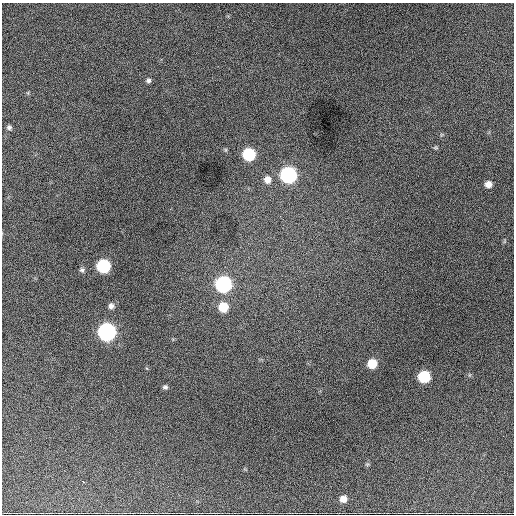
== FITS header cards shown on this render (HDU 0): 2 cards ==
NAXIS1  =                  512 / Axis length
NAXIS2  =                  512 / Axis length

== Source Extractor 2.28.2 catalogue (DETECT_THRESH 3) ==
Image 512 x 512 px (HDU 0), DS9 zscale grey, 1 PNG px = 1 image px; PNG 516 x 516 px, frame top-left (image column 1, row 512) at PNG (2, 3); no overlay
Background 1580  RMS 34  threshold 103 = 3 sigma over >= 5 px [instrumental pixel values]
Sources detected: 18; all 18 listed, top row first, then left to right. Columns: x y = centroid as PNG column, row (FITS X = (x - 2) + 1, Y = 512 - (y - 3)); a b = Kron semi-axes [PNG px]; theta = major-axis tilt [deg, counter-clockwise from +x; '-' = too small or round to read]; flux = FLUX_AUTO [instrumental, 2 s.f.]
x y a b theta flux
148 80 6 5 - 5800
9 127 6 5 - 5700
436 148 7 4 0 3000
249 154 8 8 - 190000
288 175 8 8 - 550000
267 180 8 8 - 17000
488 184 6 6 - 17000
103 266 8 8 - 260000
82 270 7 6 - 5400
223 284 8 8 - 590000
111 306 7 6 - 9300
223 307 8 7 - 58000
107 332 8 8 - 930000
372 363 7 7 - 54000
424 377 7 7 - 160000
165 387 6 5 - 4900
83 481 3 2 - 2700
343 499 7 6 - 17000